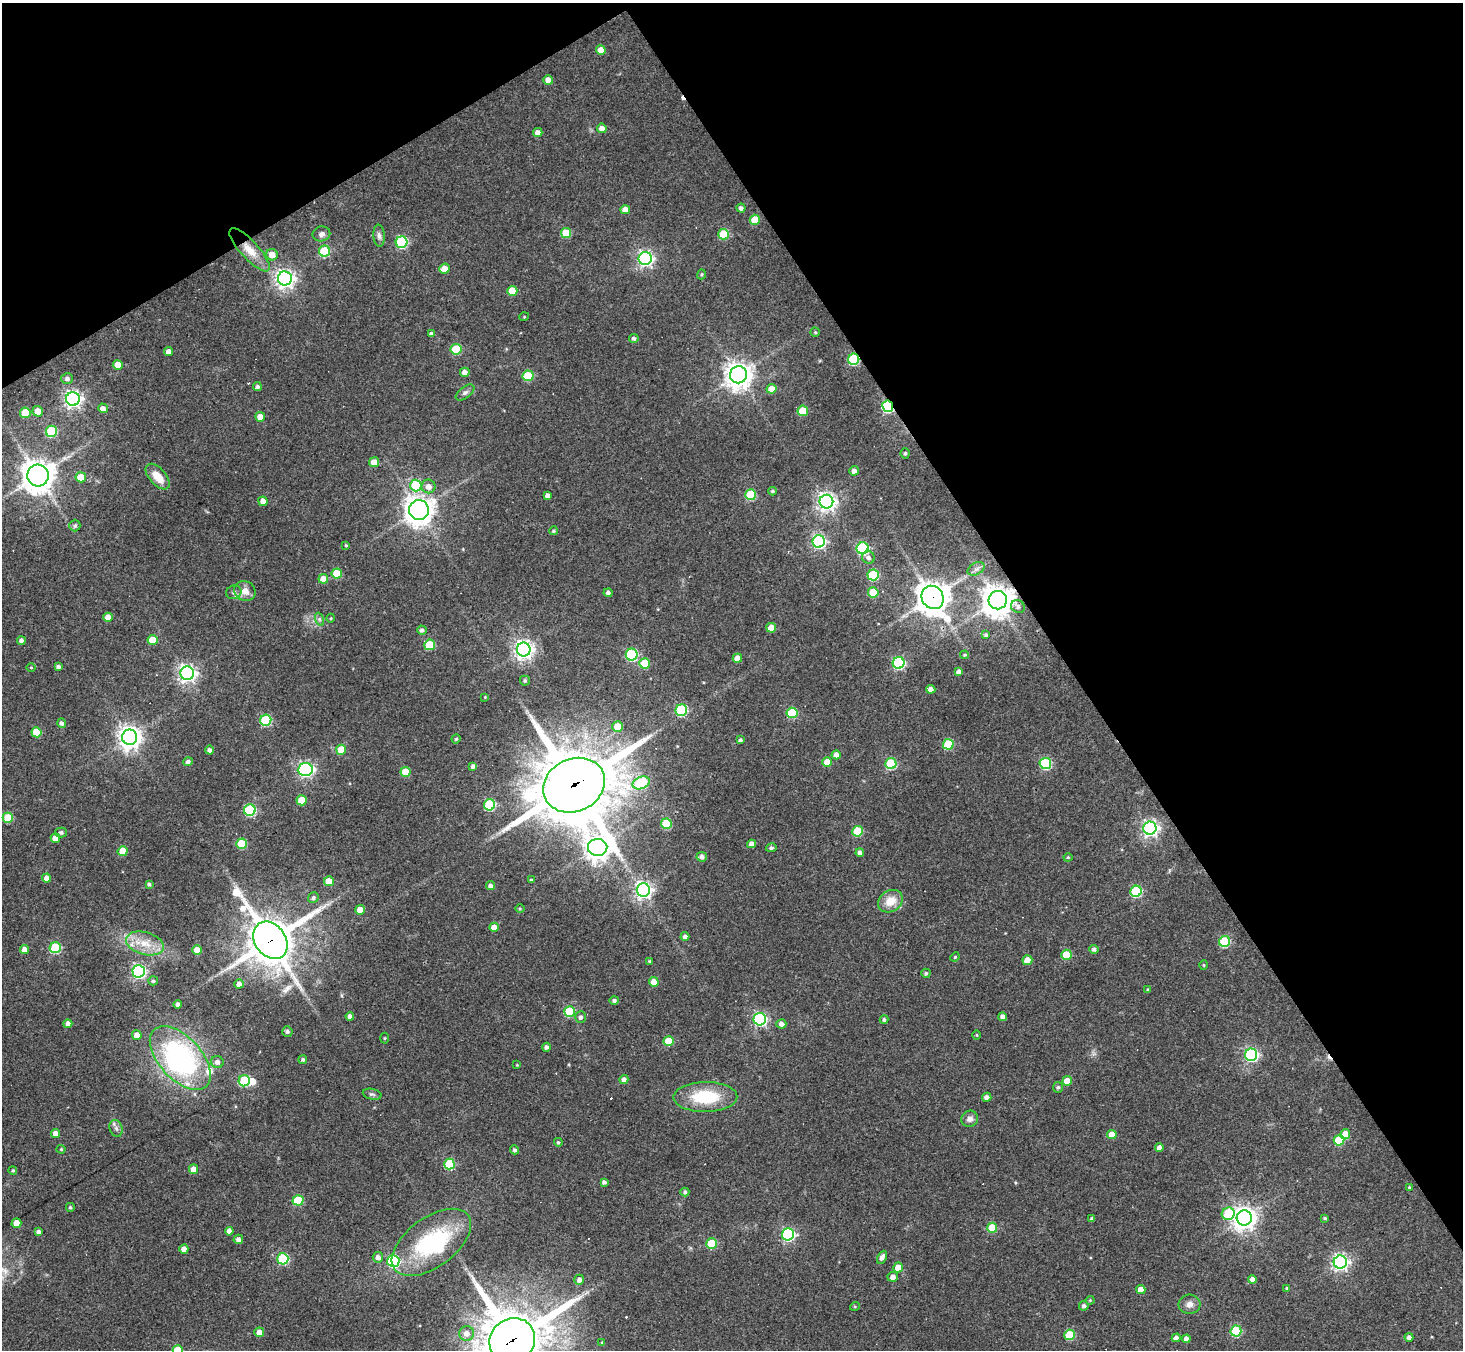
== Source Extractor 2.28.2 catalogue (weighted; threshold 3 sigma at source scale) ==
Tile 3 of 4 x 4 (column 3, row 1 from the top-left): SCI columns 2924-4384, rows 4337-5684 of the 5846 x 5838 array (HDU 1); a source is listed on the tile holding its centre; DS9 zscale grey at full resolution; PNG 1465 x 1352 px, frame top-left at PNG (2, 3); each listed source drawn as its Kron ellipse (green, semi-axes under 4 px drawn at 4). Shown black and unused: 33% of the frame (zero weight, under 3 of 4 exposures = <1% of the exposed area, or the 3 px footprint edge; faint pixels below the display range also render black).
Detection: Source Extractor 2.28.2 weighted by HDU 2 'WHT'; one run over the whole footprint, this tile lists its part. Background 0.0765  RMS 0.0058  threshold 0.026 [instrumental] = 3 sigma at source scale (4.5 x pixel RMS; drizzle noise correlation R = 1.50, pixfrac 1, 0.05/0.05 arcsec/px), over >= 5 px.
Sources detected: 262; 3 inside a brighter object's white glare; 8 cosmic-ray / hot-pixel residue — neither listed nor drawn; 1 inside a brighter listed object's ellipse — not listed separately; the other 250 listed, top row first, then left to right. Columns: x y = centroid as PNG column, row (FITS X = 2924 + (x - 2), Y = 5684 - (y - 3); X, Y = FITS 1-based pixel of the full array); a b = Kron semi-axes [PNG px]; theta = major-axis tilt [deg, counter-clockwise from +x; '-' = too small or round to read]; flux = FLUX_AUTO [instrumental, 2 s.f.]
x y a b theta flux
601 50 5 5 - 6.6
548 80 5 4 - 5.8
602 128 5 5 - 4.2
538 132 4 4 - 3.6
741 208 4 4 - 1.7
625 210 5 4 - 4.2
755 220 5 5 - 13
566 233 5 5 - 16
321 234 9 7 12 2.3
724 234 5 5 - 27
379 236 11 5 -85 2.1
401 242 6 5 - 58
250 250 28 9 -47 9.9
324 251 5 5 - 34
272 255 6 5 - 6.3
645 259 6 6 - 170
444 269 5 5 - 5.6
701 274 5 4 - 0.79
285 278 7 7 - 280
512 291 5 5 - 12
524 317 5 3 - 0.52
815 332 4 4 - 0.79
432 334 4 4 - 1.9
634 338 5 4 - 1.6
456 349 5 5 - 27
169 352 4 4 - 3.7
854 359 6 5 - 59
118 365 5 5 - 9.7
465 372 5 4 - 3.7
738 375 8 8 - 640
528 376 5 5 - 28
67 378 6 5 - 1.9
257 387 4 4 - 1.3
771 389 5 5 - 6.6
465 393 11 5 37 1.8
73 399 7 7 - 240
888 406 6 5 - 77
103 408 5 4 - 3
38 411 5 5 - 6.9
803 411 5 5 - 16
25 413 5 5 - 20
260 417 5 5 - 6.7
51 431 6 5 - 43
905 453 5 4 - 0.91
374 462 5 5 - 5.9
854 471 5 4 - 2.7
38 475 11 11 - 860
81 477 5 5 - 10
158 477 15 8 -48 9.1
416 485 6 5 - 35
429 486 7 7 - 4.2
772 491 4 3 - 0.96
548 495 4 4 - 2
751 495 5 5 - 36
263 501 5 4 - 4.5
826 502 7 7 - 290
419 510 10 10 - 590
75 526 6 5 - 1.4
553 531 4 4 - 0.95
819 541 6 6 - 130
346 545 4 3 - 0.55
863 548 6 6 - 67
868 557 6 6 - 1.9
976 569 9 6 29 2
337 574 5 5 - 18
873 575 5 5 - 36
323 579 5 5 - 6.8
245 591 11 9 -31 5.1
234 592 8 7 - 1.9
873 592 5 5 - 15
608 593 4 4 - 1.7
933 597 12 10 -57 860
998 600 9 9 - 880
1018 607 7 6 - 1.8
108 617 5 4 - 6.9
331 618 4 3 - 0.47
319 619 7 4 -71 1.1
771 628 5 5 - 9.4
422 630 5 4 - 1.5
986 635 4 4 - 1.3
153 640 5 5 - 15
21 641 4 4 - 2
430 645 5 5 - 27
524 649 7 7 - 290
632 655 6 6 - 60
965 655 4 3 - 0.75
737 658 4 4 - 5.5
644 663 5 5 - 20
899 663 6 6 - 75
58 667 4 3 - 1.5
31 668 5 3 - 0.55
959 671 4 4 - 1.9
187 673 7 6 - 250
525 681 5 5 - 1.1
931 689 5 4 - 3.4
485 697 3 3 - 0.43
681 710 6 5 - 57
792 713 5 5 - 33
266 720 5 5 - 47
62 723 5 4 - 1.6
618 727 5 5 - 11
36 732 5 5 - 14
130 737 7 7 - 480
456 739 4 4 - 0.78
740 740 4 3 - 1.2
948 744 5 5 - 31
209 750 4 4 - 1.8
341 750 5 5 - 13
836 755 4 4 - 4.3
188 762 5 4 - 1.8
827 762 5 5 - 8.3
1045 763 6 5 - 50
891 764 5 5 - 43
473 766 4 4 - 1.8
305 769 7 6 - 140
405 772 5 5 - 12
641 783 9 6 23 37
574 785 32 26 26 4700
302 800 5 5 - 15
490 805 6 5 - 47
250 810 6 6 - 59
8 818 5 5 - 20
666 824 5 5 - 24
1150 828 6 6 - 200
858 831 5 5 - 30
61 832 5 5 - 1.5
55 838 5 4 - 5.2
241 844 5 5 - 27
751 844 4 4 - 3.7
598 847 9 8 - 570
771 848 5 4 - 1.3
123 851 5 5 - 10
860 853 4 4 - 2.2
702 857 5 5 - 2.3
1068 857 4 4 - 0.6
47 878 4 4 - 3.8
531 880 3 3 - 0.81
329 881 5 5 - 9.6
149 884 3 3 - 1.1
490 886 4 4 - 2.3
643 890 6 6 - 220
1136 891 6 5 - 49
313 898 6 5 - 1.2
890 901 13 10 34 9.3
520 909 5 3 - 0.62
360 910 5 4 - 7.2
494 927 5 4 - 6.3
685 936 4 4 - 2.2
270 940 20 15 -54 2500
1224 941 5 5 - 43
145 943 19 11 -16 11
55 948 5 5 - 39
1094 949 4 4 - 1.6
24 950 4 4 - 4.7
197 950 5 5 - 7.6
1066 955 5 5 - 17
955 957 5 4 - 0.64
1027 960 5 5 - 9.1
650 962 3 3 - 1.3
1204 965 5 3 - 0.57
139 971 6 6 - 130
926 973 5 4 - 1.2
153 981 5 4 - 1.1
654 982 5 4 - 6.6
239 984 5 4 - 2.7
1148 990 4 4 - 0.99
614 1000 4 4 - 1.6
178 1004 4 4 - 1.7
569 1011 5 5 - 30
350 1016 4 4 - 2.5
581 1017 6 5 - 1.7
1003 1017 4 4 - 3
760 1019 6 6 - 110
884 1020 4 4 - 1.3
68 1024 4 4 - 3.7
781 1024 5 4 - 2.6
287 1031 5 5 - 1.5
137 1035 5 4 - 4.8
977 1035 5 3 - 0.49
384 1038 5 3 - 0.54
669 1041 5 5 - 16
546 1047 4 4 - 1.4
1251 1055 6 6 - 110
180 1058 38 21 -47 110
303 1059 4 4 - 1.3
217 1062 6 6 - 2.4
517 1065 3 3 - 0.42
624 1080 4 4 - 2.8
244 1081 5 5 - 39
1067 1081 5 4 - 8
1058 1087 5 5 - 1.1
372 1094 9 5 -13 1.3
705 1097 32 15 1 30
987 1097 4 4 - 2.9
970 1119 8 8 - 2.8
116 1128 9 6 -74 2
56 1133 4 4 - 4.4
1112 1134 5 5 - 10
1345 1134 5 5 - 8.3
1339 1140 5 5 - 27
558 1142 4 4 - 0.86
1159 1148 4 4 - 3.4
61 1149 4 4 - 0.61
514 1150 5 4 - 1.4
449 1164 5 5 - 37
194 1169 5 4 - 5.3
13 1170 4 4 - 0.74
604 1182 4 4 - 1.6
1409 1187 3 3 - 0.59
685 1192 4 4 - 1.4
298 1200 5 5 - 27
70 1207 4 4 - 0.9
1228 1214 6 6 - 26
1244 1218 7 7 - 490
1325 1218 4 3 - 0.82
1092 1219 4 4 - 1.5
16 1223 5 4 - 7.6
992 1228 5 5 - 19
229 1231 4 4 - 2.3
39 1232 4 4 - 2.1
788 1234 6 6 - 100
238 1239 5 4 - 2.3
431 1242 46 24 36 54
712 1243 5 5 - 24
184 1249 4 4 - 4.4
378 1257 5 5 - 2.4
882 1257 7 4 63 2.5
283 1259 5 5 - 52
393 1261 6 6 - 77
1340 1262 6 6 - 200
898 1267 5 5 - 9
893 1277 5 5 - 3.3
579 1280 5 4 - 2.5
1252 1280 4 4 - 3.8
1141 1289 4 4 - 6
1287 1289 4 4 - 1.2
1090 1300 4 4 - 0.6
1189 1304 11 9 4 3.4
855 1306 5 3 - 0.56
1084 1306 5 5 - 1.6
1236 1331 5 5 - 43
259 1332 5 4 - 5.1
466 1333 7 7 - 3.8
1070 1335 5 5 - 26
1409 1337 4 4 - 2.1
1176 1338 4 4 - 2.5
1186 1339 4 4 - 3.5
512 1340 23 21 34 4100
602 1342 4 2 - 0.41
178 1350 5 5 - 18
Overlapping masked pixels (flux is a lower limit): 9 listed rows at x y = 250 250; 854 359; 888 406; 933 597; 998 600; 574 785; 270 940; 180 1058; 512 1340
Isophote crosses this tile's border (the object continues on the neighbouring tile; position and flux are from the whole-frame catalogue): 2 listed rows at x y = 512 1340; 178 1350